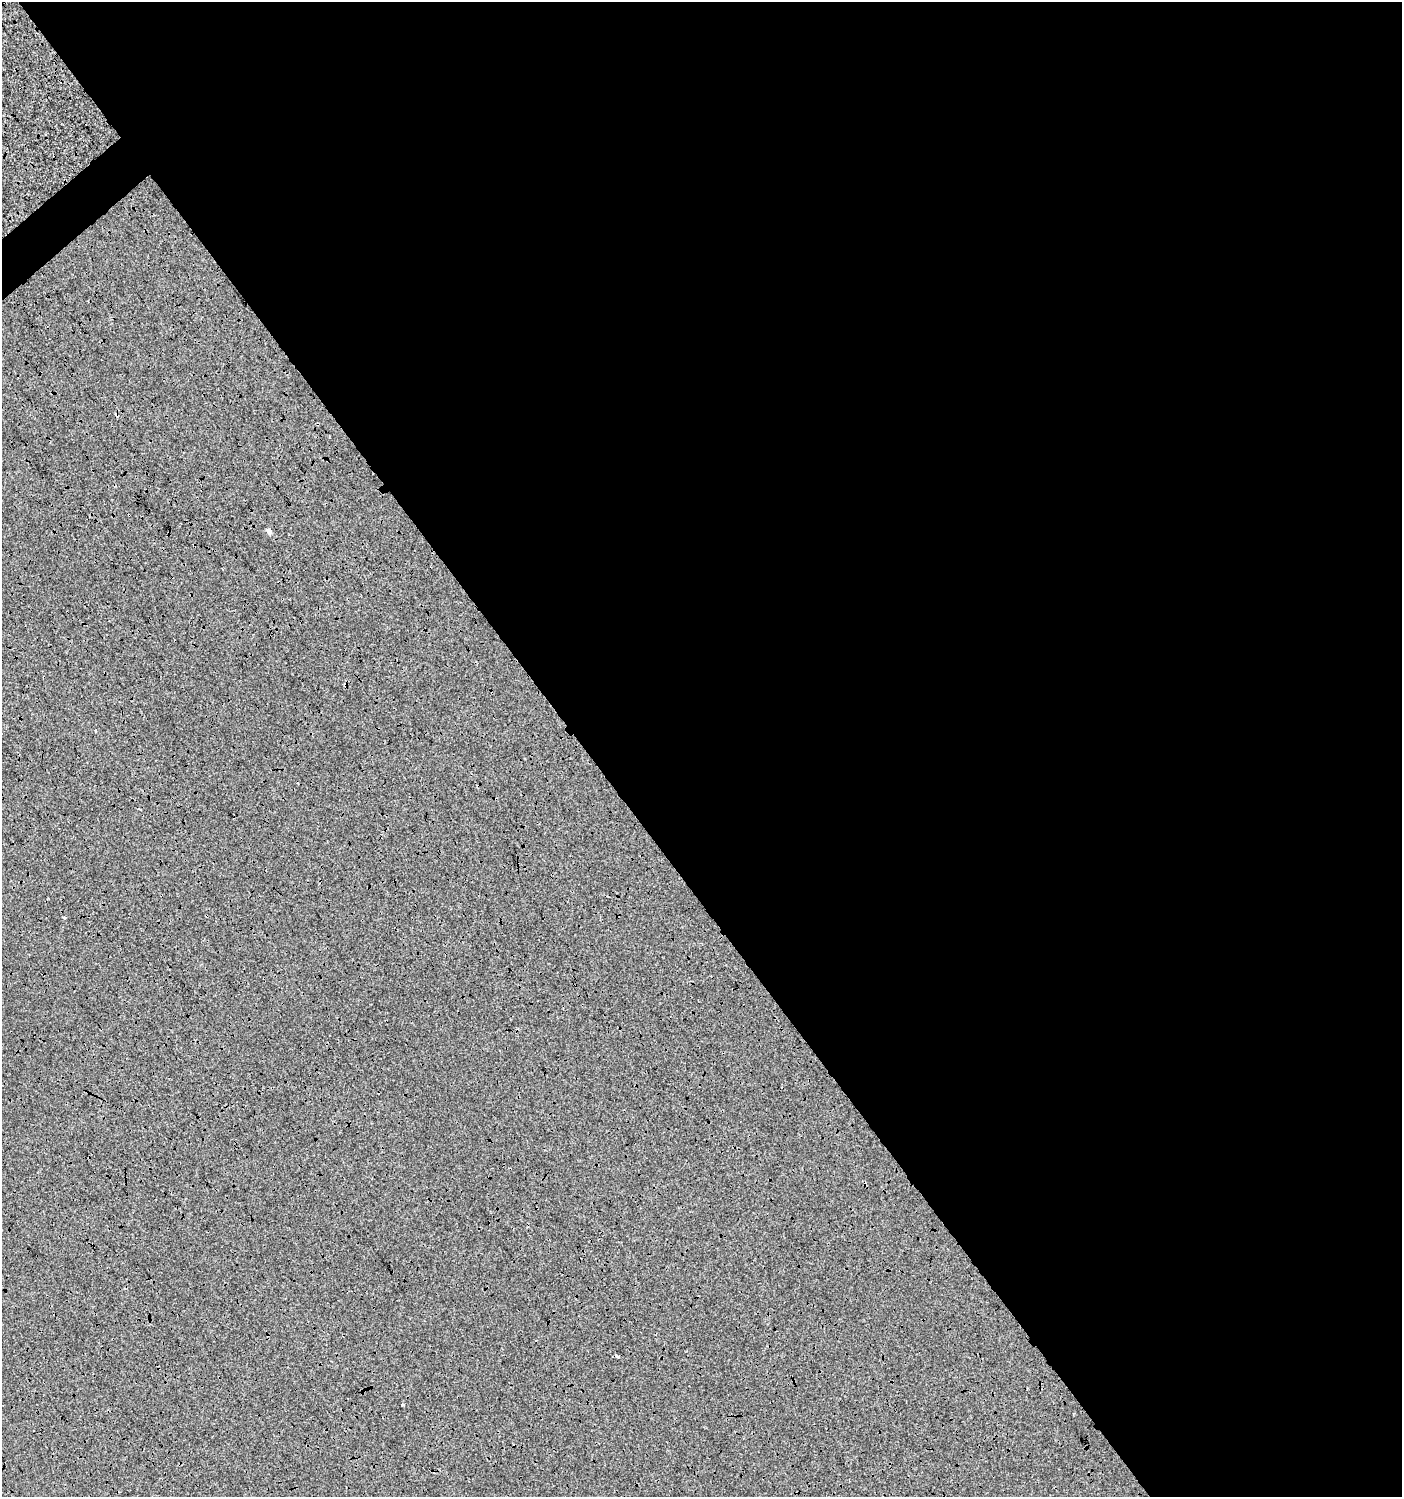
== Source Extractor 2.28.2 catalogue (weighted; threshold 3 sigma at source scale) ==
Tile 8 of 4 x 4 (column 4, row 2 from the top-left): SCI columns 4401-5800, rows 2994-4488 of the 5940 x 5991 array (HDU 1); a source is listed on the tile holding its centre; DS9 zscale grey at full resolution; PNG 1404 x 1499 px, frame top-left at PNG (2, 2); no overlay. Shown black and unused: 59% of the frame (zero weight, under 3 of 4 exposures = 2% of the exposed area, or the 3 px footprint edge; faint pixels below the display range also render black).
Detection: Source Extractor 2.28.2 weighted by HDU 2 'WHT'; one run over the whole footprint, this tile lists its part. Background 7.79e-04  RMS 0.0064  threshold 0.0289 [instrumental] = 3 sigma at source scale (4.5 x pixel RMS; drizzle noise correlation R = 1.50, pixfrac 1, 0.0396/0.0396 arcsec/px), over >= 5 px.
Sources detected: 6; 1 cosmic-ray / hot-pixel residue — not listed; the other 5 listed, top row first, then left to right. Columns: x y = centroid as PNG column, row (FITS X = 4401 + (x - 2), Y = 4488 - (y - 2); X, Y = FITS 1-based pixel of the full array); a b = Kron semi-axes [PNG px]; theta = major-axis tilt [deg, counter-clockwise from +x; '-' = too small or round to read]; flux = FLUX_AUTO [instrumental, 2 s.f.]
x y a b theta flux
129 515 3 2 - 0.44
269 531 6 4 -60 2.6
64 918 3 3 - 1.5
618 1356 6 4 -25 1.1
403 1404 3 3 - 2.2
Overlapping masked pixels (flux is a lower limit): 1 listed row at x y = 129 515